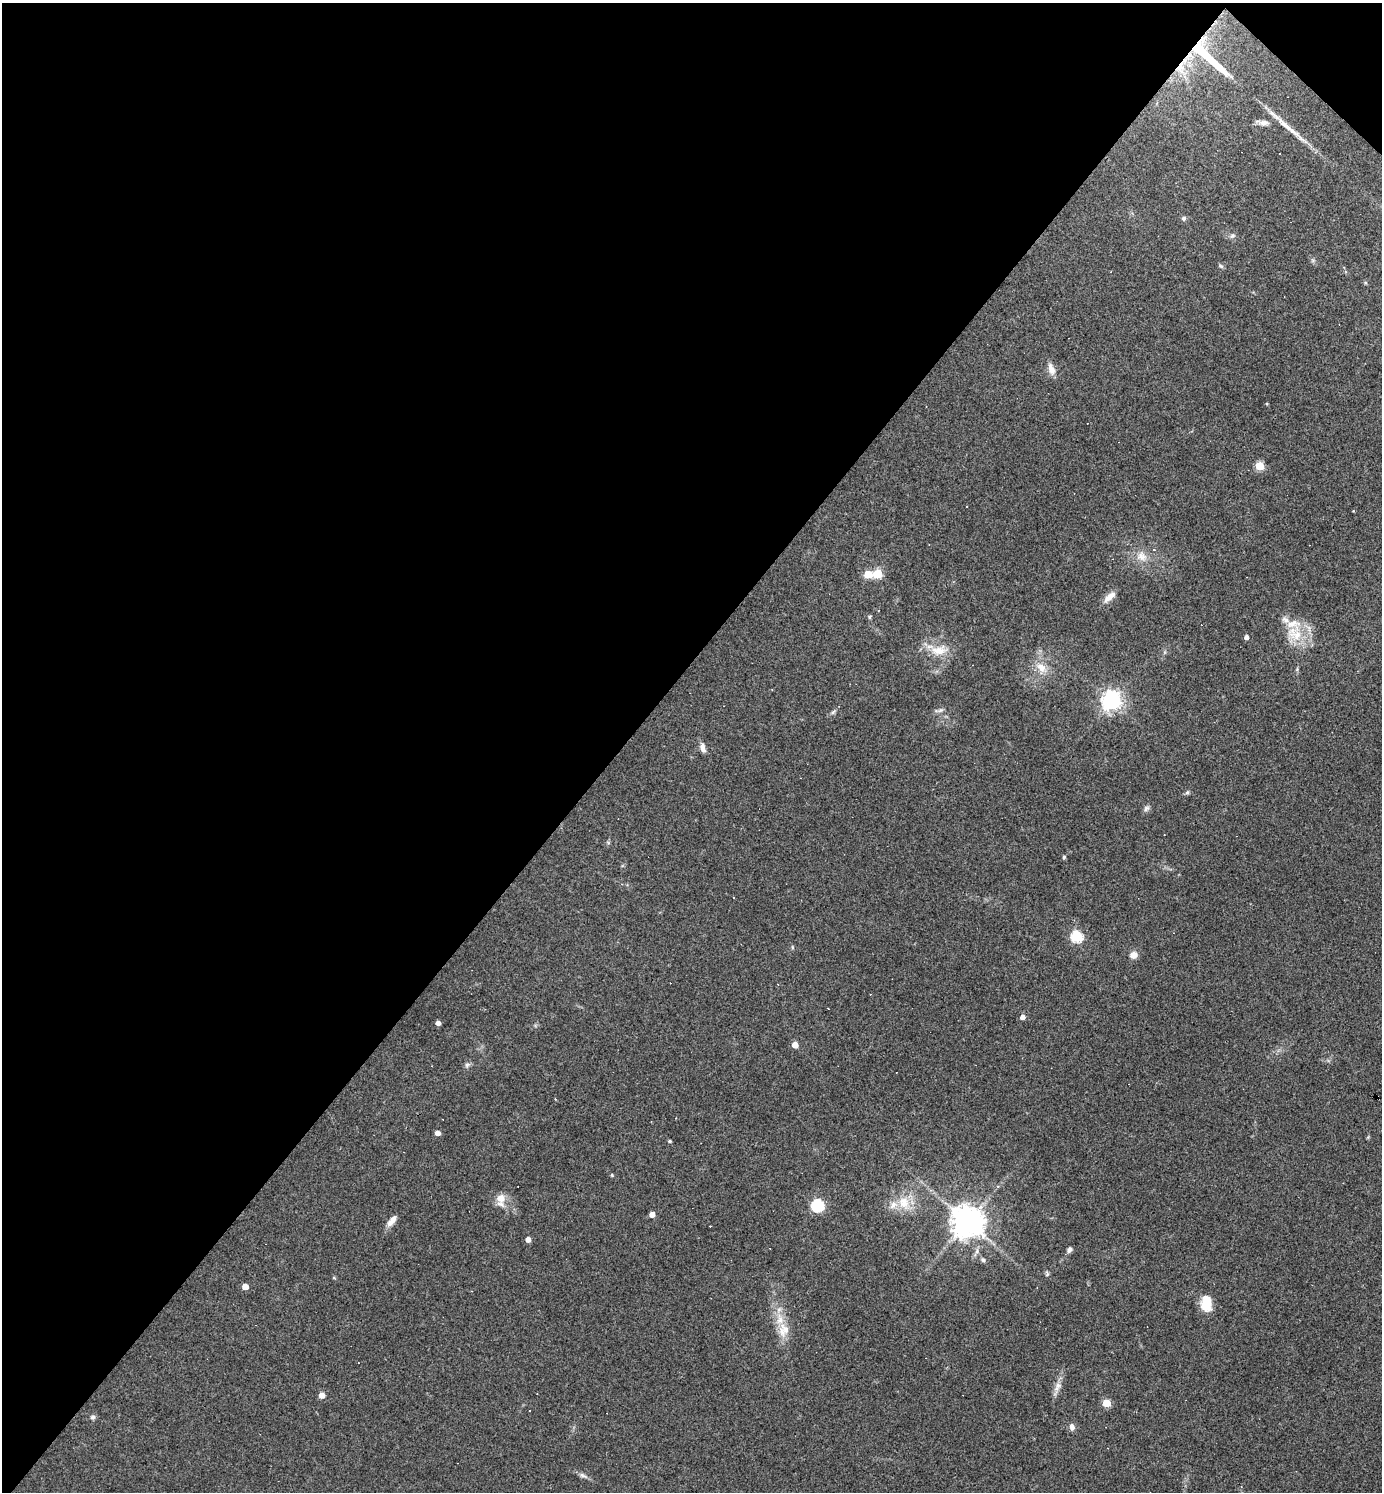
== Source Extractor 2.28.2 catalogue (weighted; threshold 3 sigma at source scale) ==
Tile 2 of 4 x 4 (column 2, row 1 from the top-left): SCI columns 1531-2910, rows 4471-5960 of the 5962 x 5960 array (HDU 1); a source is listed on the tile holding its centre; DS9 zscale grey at full resolution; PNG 1384 x 1494 px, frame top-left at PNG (2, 3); no overlay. Shown black and unused: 45% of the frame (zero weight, under 3 of 4 exposures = <1% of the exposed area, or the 3 px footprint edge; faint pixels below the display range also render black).
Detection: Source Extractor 2.28.2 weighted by HDU 2 'WHT'; one run over the whole footprint, this tile lists its part. Background 0.0419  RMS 0.0048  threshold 0.0218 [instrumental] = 3 sigma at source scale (4.5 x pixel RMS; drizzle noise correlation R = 1.50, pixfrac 1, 0.05/0.05 arcsec/px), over >= 5 px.
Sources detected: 72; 9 cosmic-ray / hot-pixel residue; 1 long thin detection or spike segment (spike, bleed or trail) — not listed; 4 inside a brighter listed object's ellipse — not listed separately; the other 58 listed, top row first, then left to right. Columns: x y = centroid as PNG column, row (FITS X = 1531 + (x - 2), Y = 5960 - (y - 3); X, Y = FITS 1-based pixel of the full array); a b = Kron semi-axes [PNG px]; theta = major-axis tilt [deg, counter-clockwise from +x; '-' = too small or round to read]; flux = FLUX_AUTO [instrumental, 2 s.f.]
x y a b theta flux
1206 55 44 8 -42 36
1181 68 19 10 86 7
1263 122 17 6 -8 2.5
1184 218 7 6 - 1
1232 236 8 6 35 1.3
1221 266 7 5 -43 0.86
1051 369 16 8 -72 3.6
1267 404 4 3 - 0.43
1259 466 5 5 - 19
1142 556 16 13 -18 6
868 574 5 5 - 15
878 574 5 5 - 18
1109 597 19 7 42 3.9
870 617 6 4 61 0.62
1294 634 27 21 -39 15
1246 637 4 4 - 1.9
939 650 27 14 4 9.6
1041 667 20 11 -46 6.8
1111 701 7 7 - 280
940 710 10 5 24 1.4
833 712 7 4 45 0.99
703 748 12 6 -75 2.6
1187 792 6 5 - 0.83
1146 808 9 7 38 1.4
1064 857 5 4 - 0.73
1077 937 6 5 - 46
792 947 6 3 -72 0.54
1133 955 9 8 - 3.6
828 1008 3 2 - 0.3
1022 1017 5 4 - 2.6
438 1023 4 4 - 2.3
795 1045 5 4 - 5.6
467 1065 7 6 - 1.3
555 1099 3 3 - 0.35
437 1133 5 4 - 2.4
670 1141 4 3 - 0.8
612 1175 5 4 - 0.49
998 1186 5 4 - 0.66
501 1198 13 13 - 5.3
904 1203 20 16 -69 11
817 1206 6 6 - 61
652 1215 4 4 - 3.6
392 1221 16 7 53 3.3
967 1222 10 10 - 750
528 1239 5 4 - 2.7
1069 1250 6 5 - 1.7
983 1260 7 5 -28 1.1
1047 1274 8 5 -90 0.89
334 1278 5 3 - 0.46
245 1287 5 4 - 5.1
1206 1303 17 11 88 10
780 1319 18 10 -88 7.5
1057 1388 23 7 67 3.8
322 1395 5 4 - 5
1106 1403 5 5 - 13
93 1417 6 6 - 1.3
1072 1427 9 6 -76 2.1
583 1475 13 6 -26 1.9
Overlapping masked pixels (flux is a lower limit): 2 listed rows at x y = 1206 55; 1181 68